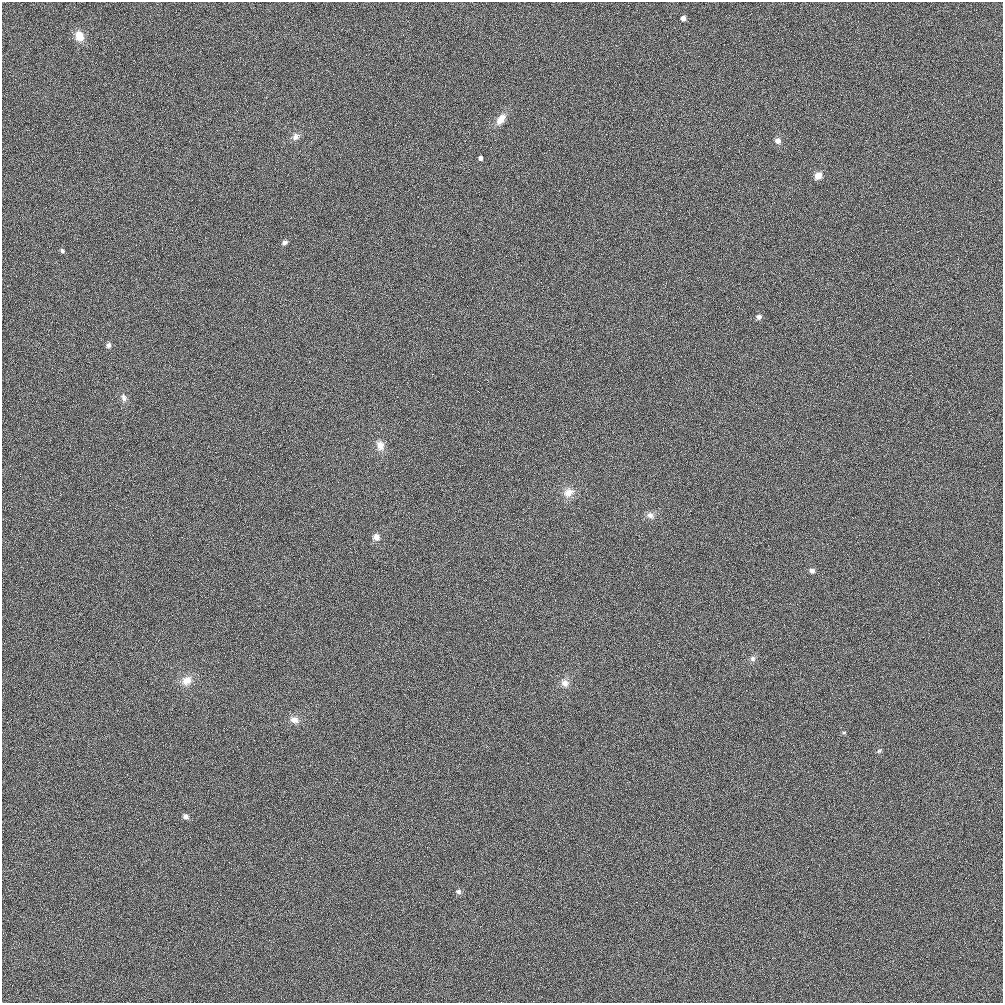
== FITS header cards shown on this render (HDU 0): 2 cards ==
NAXIS1  =                 1001 / length of data axis 1
NAXIS2  =                 1001 / length of data axis 2

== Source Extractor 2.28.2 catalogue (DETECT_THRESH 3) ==
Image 1001 x 1001 px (HDU 0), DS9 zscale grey, 1 PNG px = 1 image px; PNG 1005 x 1005 px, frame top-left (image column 1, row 1001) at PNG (2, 2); no overlay
Background 25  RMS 4.9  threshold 14.7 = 3 sigma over >= 5 px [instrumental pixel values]
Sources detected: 25; all 25 listed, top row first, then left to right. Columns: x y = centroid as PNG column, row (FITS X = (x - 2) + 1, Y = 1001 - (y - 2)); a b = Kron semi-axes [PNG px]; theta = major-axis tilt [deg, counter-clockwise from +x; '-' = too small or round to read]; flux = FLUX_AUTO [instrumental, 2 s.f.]
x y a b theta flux
683 18 5 4 - 1300
79 36 10 8 -71 4400
501 119 11 7 55 3700
295 136 10 8 54 1500
778 141 7 6 - 1400
480 158 4 4 - 1200
818 176 7 6 - 2700
285 242 6 5 - 910
62 251 5 5 - 630
759 317 6 6 - 1000
108 345 6 5 - 920
124 398 9 7 -69 1200
380 445 12 9 -74 2600
568 493 13 11 37 3300
650 515 9 8 - 1600
376 537 7 7 - 1900
812 571 6 5 - 1100
753 659 7 6 - 910
187 680 13 11 30 3400
565 683 10 9 - 2000
294 720 11 9 -10 2100
844 733 5 3 - 380
879 751 5 5 - 530
185 816 6 5 - 1200
458 891 7 6 - 880